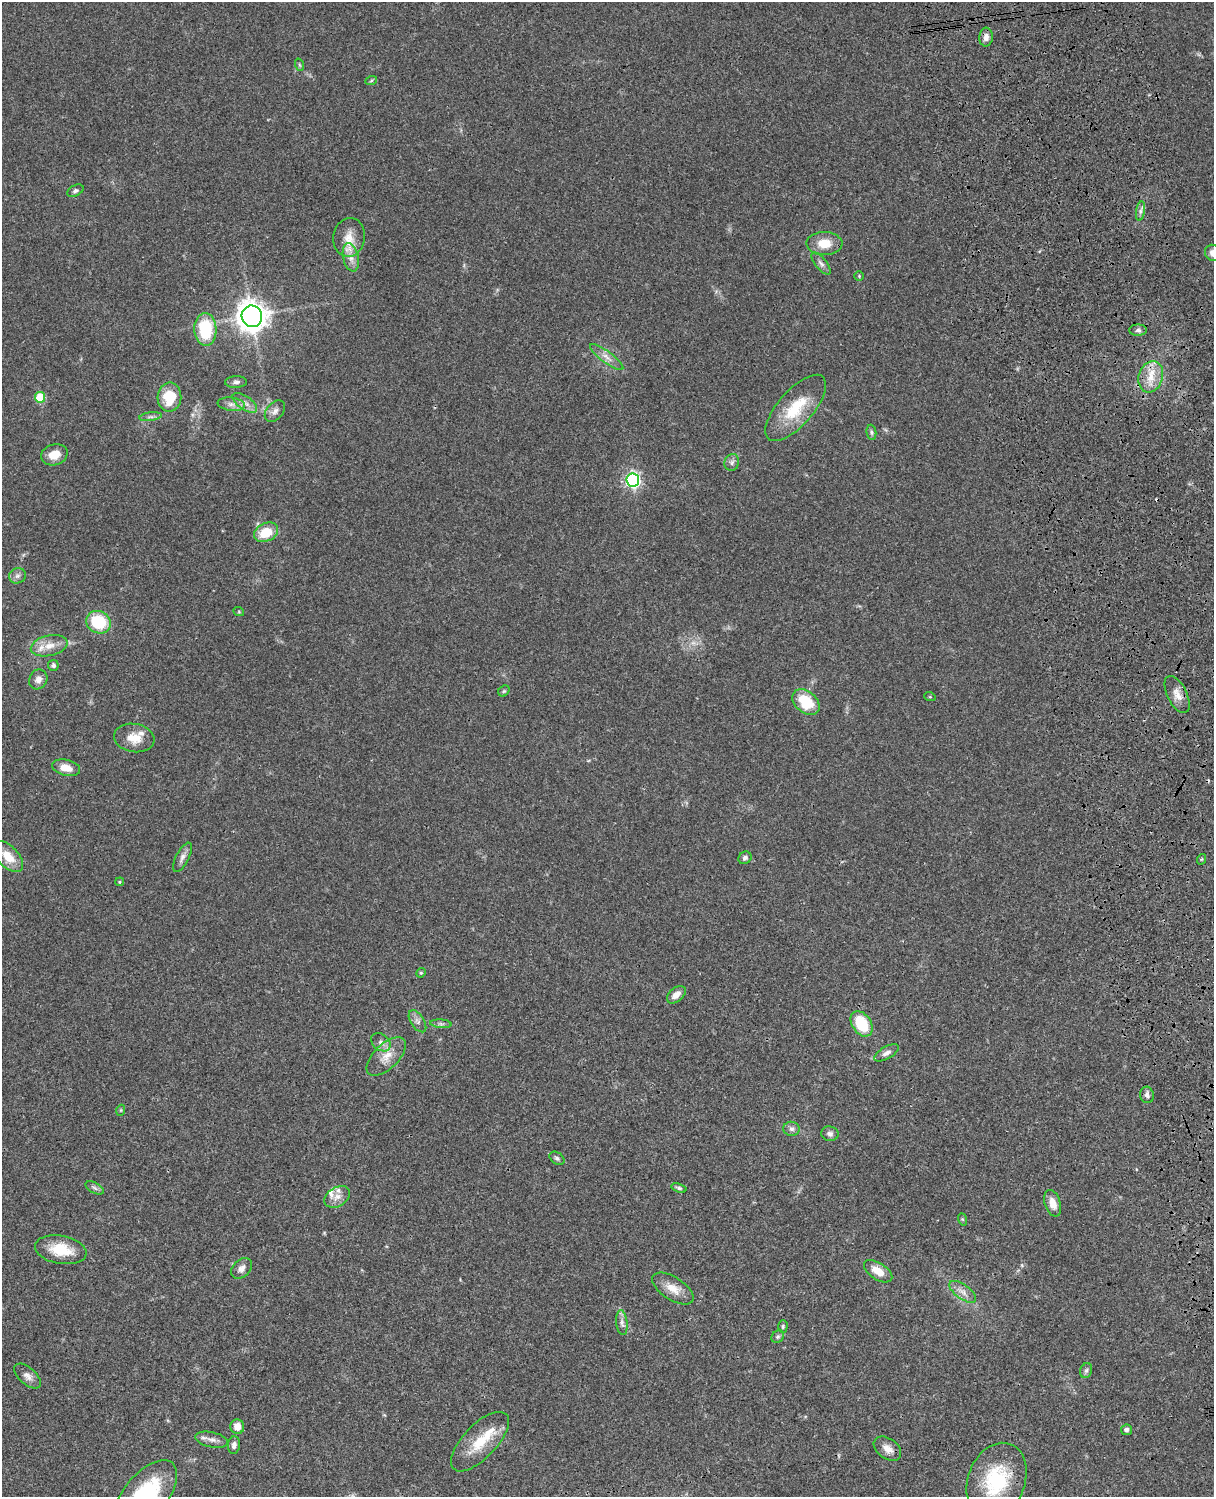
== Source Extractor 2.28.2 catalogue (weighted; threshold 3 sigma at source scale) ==
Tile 6 of 4 x 3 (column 2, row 2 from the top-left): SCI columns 1333-2544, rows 1773-3267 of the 5087 x 4926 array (HDU 1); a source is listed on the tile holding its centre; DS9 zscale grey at full resolution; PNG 1216 x 1499 px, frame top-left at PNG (2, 2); each listed source drawn as its Kron ellipse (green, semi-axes under 4 px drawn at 4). Shown black and unused: <1% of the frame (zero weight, under 3 of 4 exposures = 6% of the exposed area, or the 3 px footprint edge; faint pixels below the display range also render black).
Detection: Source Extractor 2.28.2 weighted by HDU 2 'WHT'; one run over the whole footprint, this tile lists its part. Background 0.0773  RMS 0.0058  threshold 0.0261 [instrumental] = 3 sigma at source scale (4.5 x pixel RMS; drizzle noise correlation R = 1.50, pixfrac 1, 0.05/0.05 arcsec/px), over >= 5 px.
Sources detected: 87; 1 cosmic-ray / hot-pixel residue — neither listed nor drawn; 4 inside a brighter listed object's ellipse — not listed separately; the other 82 listed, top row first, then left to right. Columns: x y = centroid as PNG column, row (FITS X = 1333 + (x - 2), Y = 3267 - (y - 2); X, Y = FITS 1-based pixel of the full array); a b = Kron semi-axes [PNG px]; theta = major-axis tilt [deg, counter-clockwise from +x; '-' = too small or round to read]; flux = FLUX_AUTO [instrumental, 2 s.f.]
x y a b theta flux
986 37 9 7 85 3.1
300 65 6 4 -70 0.83
371 81 6 4 20 0.71
75 191 9 5 27 1.5
1141 211 10 4 79 1.8
349 237 19 16 81 9.3
824 243 18 11 -1 10
1213 253 8 8 - 4.4
351 257 14 7 -77 5.1
821 263 13 5 -51 2.3
859 276 5 4 - 0.59
252 316 11 10 - 690
205 329 16 11 -87 28
1138 330 9 5 -1 1.5
607 357 20 5 -36 4
1151 377 16 12 71 9.6
236 382 11 6 2 1.9
40 397 5 5 - 28
169 397 14 12 88 17
245 403 14 6 -34 3.5
231 404 14 6 -7 3.2
796 408 41 17 49 24
275 411 12 8 50 2.9
150 417 11 4 8 1.6
871 432 8 5 -84 1.1
54 455 13 10 18 7.2
732 462 8 7 - 2
633 480 7 6 - 140
266 532 12 9 26 15
17 576 8 7 - 2.1
239 612 5 3 - 0.6
98 622 13 11 -26 26
49 646 18 10 12 7.4
53 665 5 5 - 1.8
38 679 10 9 - 3.5
504 691 6 5 - 0.87
1177 694 20 9 -64 5.6
930 697 5 3 - 0.51
806 702 15 10 -40 20
134 738 20 14 -9 9.6
66 768 14 8 -13 6.7
8 857 19 10 -46 11
182 857 16 6 62 2.8
745 858 7 6 - 1.7
1202 859 5 3 - 0.59
120 882 4 3 - 0.69
421 973 5 4 - 0.7
676 995 11 7 40 4.2
417 1021 12 6 -56 2.6
441 1024 11 4 -4 1.6
862 1024 14 9 -56 24
381 1042 11 8 -38 2.9
887 1053 14 6 30 2.7
386 1057 24 12 44 8.7
1147 1095 8 7 - 2.2
121 1110 5 3 - 0.49
791 1129 8 7 - 2
830 1134 8 7 - 2
557 1158 8 5 -36 1.3
95 1188 10 5 -28 1.5
679 1188 8 4 -17 1.2
337 1197 14 9 32 4.4
1053 1203 14 7 -73 6.2
962 1219 6 4 -71 0.71
61 1250 26 14 -10 16
241 1268 12 8 45 3.1
878 1271 16 8 -33 8.4
673 1289 23 11 -33 7.9
963 1292 16 7 -36 4
622 1323 12 5 -84 2.3
783 1326 6 4 89 0.88
778 1337 7 5 44 1.1
1086 1371 8 5 72 1.4
27 1376 16 8 -41 3.5
237 1427 7 7 - 5.4
1126 1430 5 5 - 2.1
212 1440 17 7 -12 3.5
480 1442 38 16 46 18
234 1445 9 6 84 2.4
887 1449 15 10 -36 5
996 1480 39 28 68 40
145 1495 42 21 51 58
Isophote crosses this tile's border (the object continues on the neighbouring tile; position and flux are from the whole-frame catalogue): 2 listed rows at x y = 1213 253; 145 1495